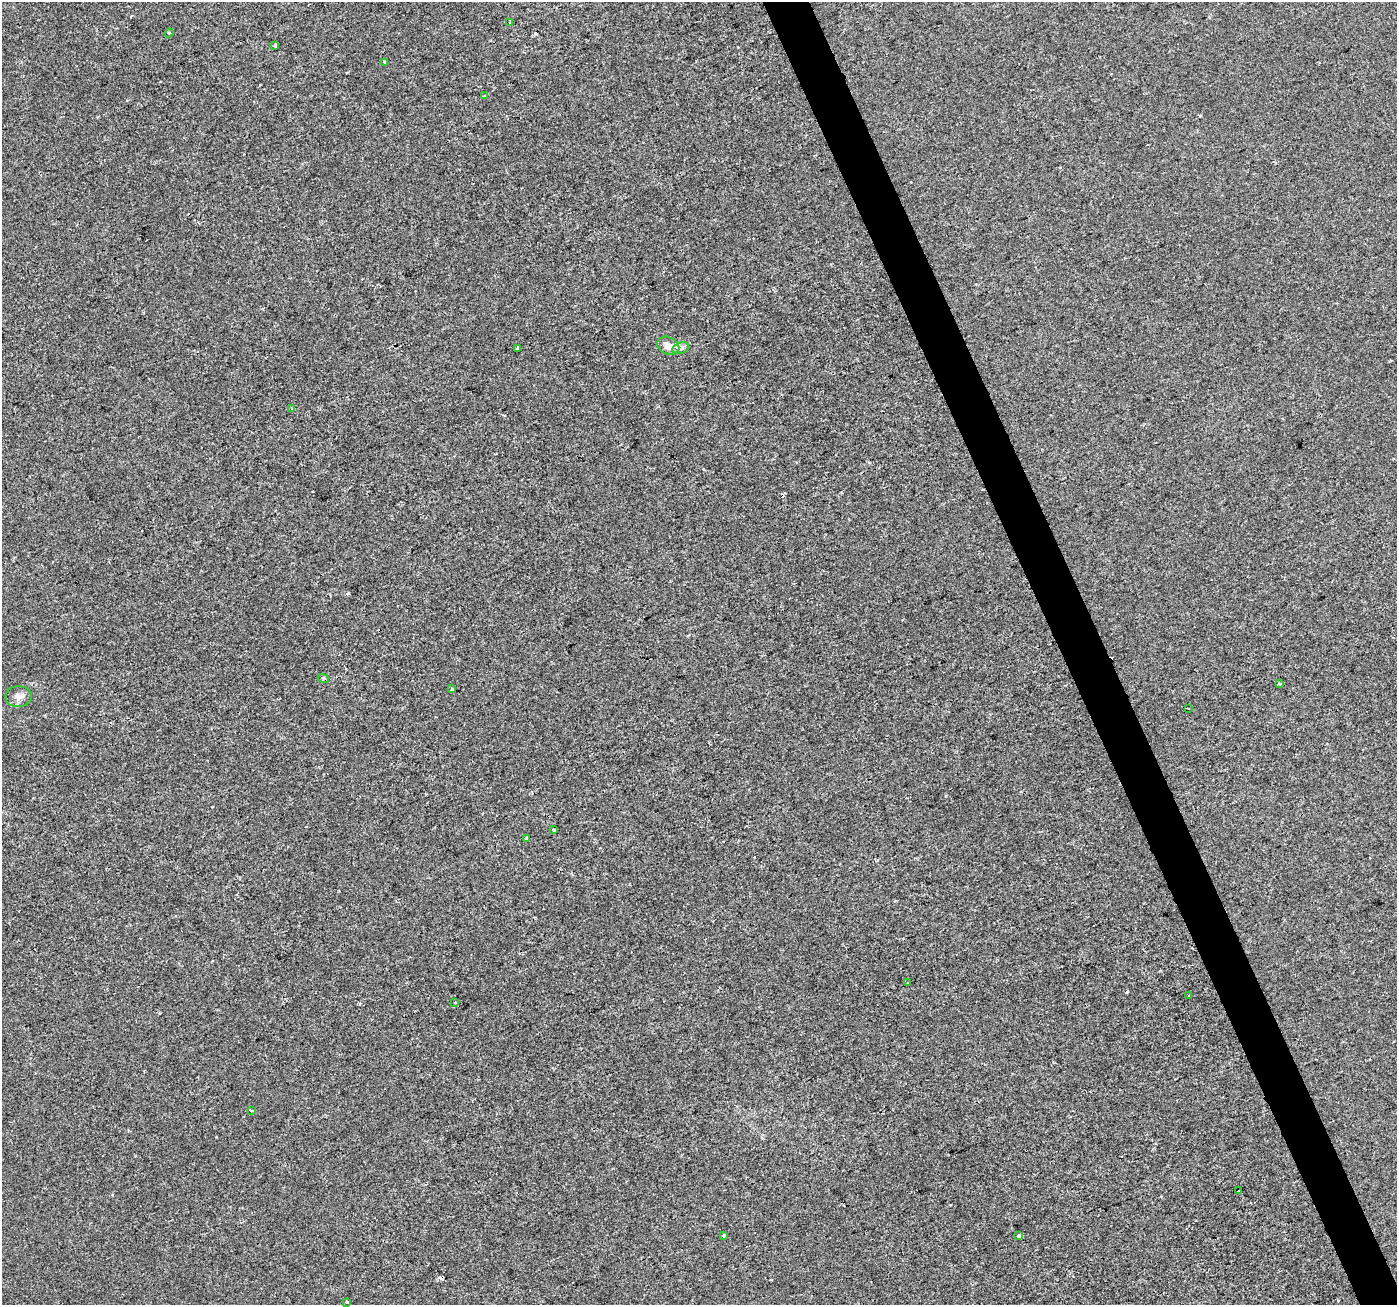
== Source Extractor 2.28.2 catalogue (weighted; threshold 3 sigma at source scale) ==
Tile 6 of 4 x 4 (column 2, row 2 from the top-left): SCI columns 1398-2792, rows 2747-4049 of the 5583 x 5434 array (HDU 1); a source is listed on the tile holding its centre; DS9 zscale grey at full resolution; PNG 1399 x 1307 px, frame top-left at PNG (2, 2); each listed source drawn as its Kron ellipse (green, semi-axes under 4 px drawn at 4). Shown black and unused: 3% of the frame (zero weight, under 2 of 3 exposures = <1% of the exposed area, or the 3 px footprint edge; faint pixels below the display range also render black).
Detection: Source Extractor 2.28.2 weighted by HDU 2 'WHT'; one run over the whole footprint, this tile lists its part. Background -2.91e-04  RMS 0.0028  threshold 0.0126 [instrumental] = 3 sigma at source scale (4.5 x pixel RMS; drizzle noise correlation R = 1.50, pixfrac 1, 0.0396/0.0396 arcsec/px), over >= 5 px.
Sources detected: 29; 5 cosmic-ray / hot-pixel residue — neither listed nor drawn; the other 24 listed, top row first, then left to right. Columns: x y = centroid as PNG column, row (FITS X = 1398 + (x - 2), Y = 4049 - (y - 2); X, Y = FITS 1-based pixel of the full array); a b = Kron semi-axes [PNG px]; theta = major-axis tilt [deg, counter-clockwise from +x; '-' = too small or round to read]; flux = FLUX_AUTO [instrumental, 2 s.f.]
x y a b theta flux
510 22 2 2 - 0.35
169 33 4 4 - 0.34
275 45 3 3 - 0.59
384 62 3 3 - 1.6
485 96 4 3 - 1.1
668 346 11 8 -24 2.3
517 348 3 3 - 0.4
681 348 8 5 18 0.83
292 409 4 3 - 0.31
323 678 5 3 - 0.36
1280 684 3 3 - 1
452 688 3 3 - 0.42
18 696 13 10 4 1.8
1188 708 2 2 - 0.28
554 830 3 3 - 0.39
526 839 4 3 - 2
907 983 3 3 - 2.3
1188 995 3 3 - 0.84
455 1003 3 2 - 0.26
251 1110 4 3 - 0.31
1239 1191 3 3 - 0.62
723 1236 3 3 - 0.94
1019 1236 4 3 - 3.8
347 1302 3 3 - 0.32